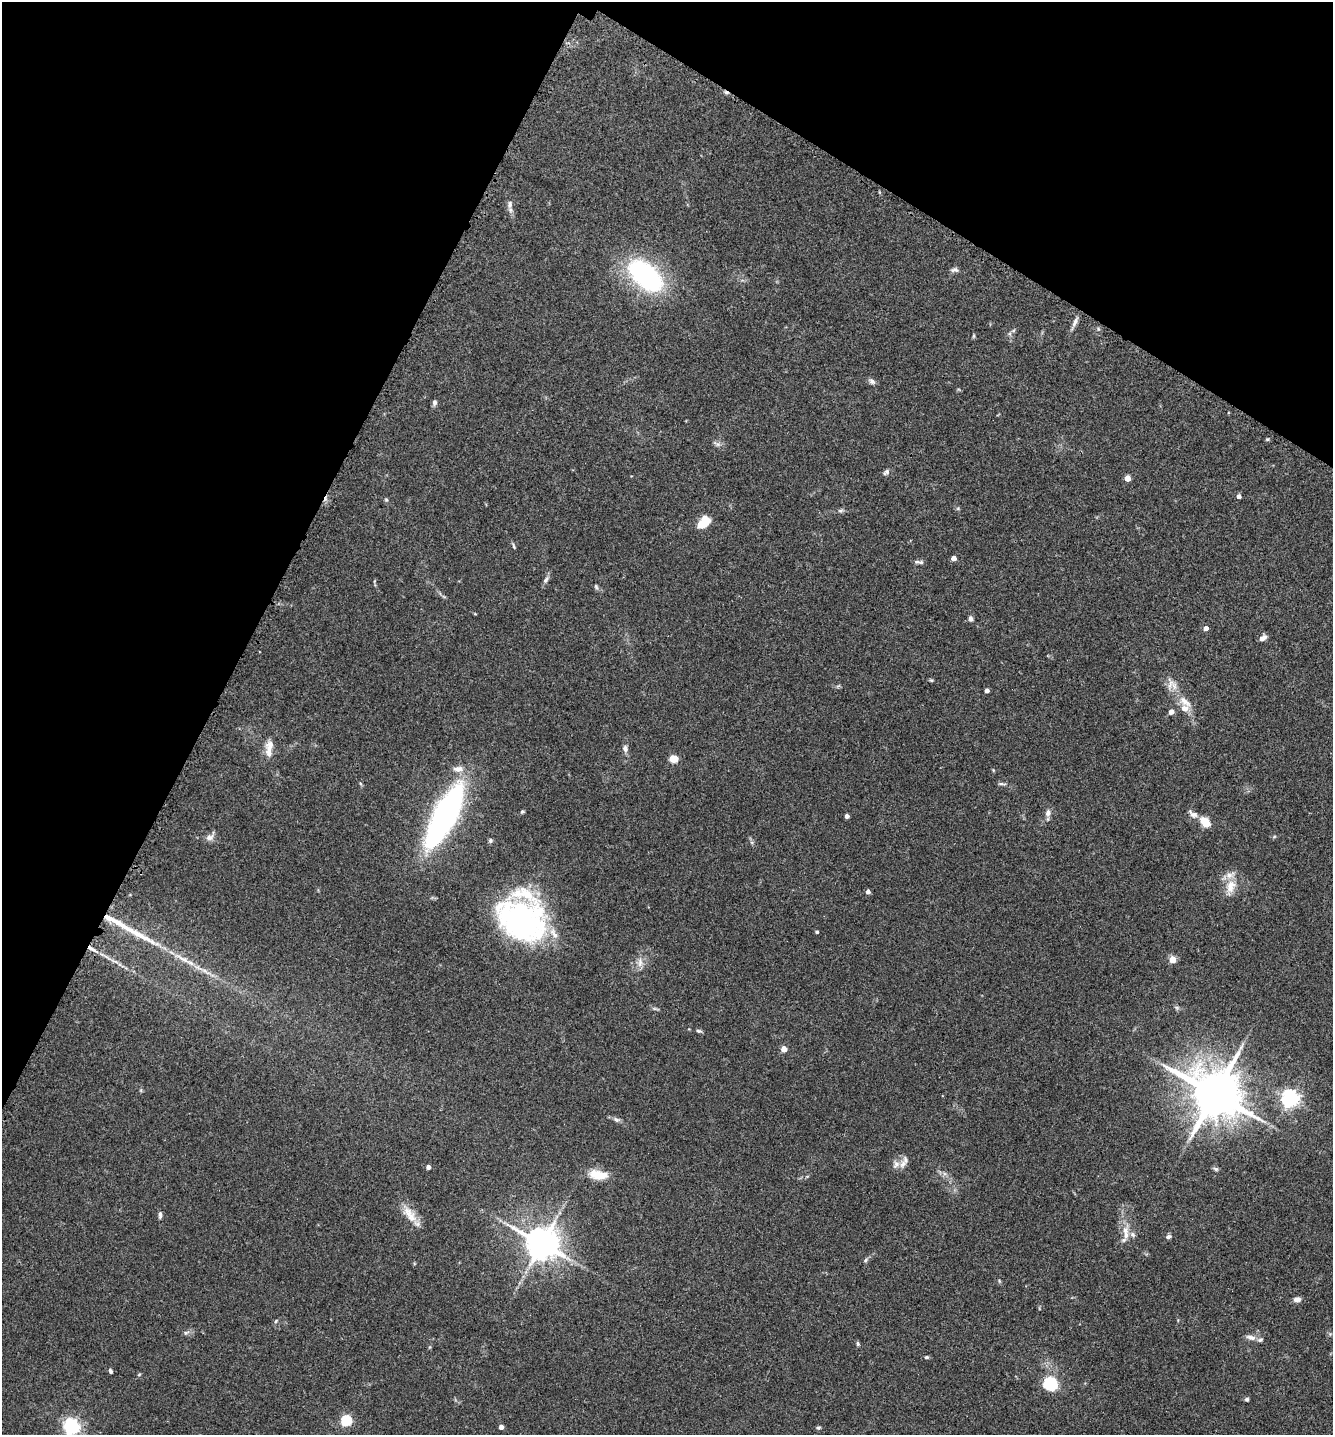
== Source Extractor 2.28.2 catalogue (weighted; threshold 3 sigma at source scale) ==
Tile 2 of 4 x 4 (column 2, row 1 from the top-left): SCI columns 1494-2824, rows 4331-5763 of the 5793 x 5786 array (HDU 1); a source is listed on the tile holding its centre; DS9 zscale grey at full resolution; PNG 1335 x 1437 px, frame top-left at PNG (2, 2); no overlay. Shown black and unused: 26% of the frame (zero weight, under 3 of 4 exposures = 2% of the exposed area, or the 3 px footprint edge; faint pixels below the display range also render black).
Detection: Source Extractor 2.28.2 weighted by HDU 2 'WHT'; one run over the whole footprint, this tile lists its part. Background 0.0752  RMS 0.0058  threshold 0.026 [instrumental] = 3 sigma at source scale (4.5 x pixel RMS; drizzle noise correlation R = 1.50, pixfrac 1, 0.05/0.05 arcsec/px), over >= 5 px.
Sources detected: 92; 1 cosmic-ray / hot-pixel residue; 1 long thin detection or spike segment (spike, bleed or trail) — not listed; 10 inside a brighter listed object's ellipse — not listed separately; the other 80 listed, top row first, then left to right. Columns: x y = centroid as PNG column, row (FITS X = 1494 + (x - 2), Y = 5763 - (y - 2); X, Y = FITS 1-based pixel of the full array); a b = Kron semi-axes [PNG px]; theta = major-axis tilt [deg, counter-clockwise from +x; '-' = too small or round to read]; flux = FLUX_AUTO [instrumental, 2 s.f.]
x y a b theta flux
510 204 12 6 83 2.4
954 270 11 6 5 1.7
645 276 31 17 -42 100
1075 323 14 6 70 2.6
974 336 7 3 82 0.73
872 381 9 7 -42 1.9
435 402 7 5 88 1.8
1267 439 6 4 1 0.7
717 444 10 6 -21 1.8
886 472 10 6 39 1.6
1127 478 4 4 - 7.4
1239 496 4 4 - 2.2
386 500 6 4 -68 0.79
840 511 9 4 1 1.2
704 522 17 10 45 9
514 546 9 4 -68 0.96
954 558 4 4 - 4.3
919 562 12 4 -4 1.6
546 580 11 5 57 1.8
596 587 8 5 -64 1
475 614 5 3 - 0.47
971 619 7 5 -73 1.6
1206 628 4 4 - 3.5
1263 638 9 5 36 3
931 680 6 4 -17 0.72
1170 684 21 8 85 4.8
987 690 4 4 - 3
1185 701 23 10 -39 7.7
1171 712 4 4 - 4
270 744 19 11 53 5.3
625 748 9 7 -78 2.2
673 759 5 5 - 18
458 769 14 8 2 4.3
1002 784 12 3 -7 1.2
522 812 5 4 - 0.84
1048 813 10 7 88 2.6
1193 814 14 8 -38 2.8
445 816 46 16 63 230
847 816 4 4 - 2.3
1206 823 6 5 - 21
210 837 12 8 16 2.9
490 841 6 5 - 1.1
1231 886 20 13 71 8.7
868 892 4 4 - 2.4
522 921 52 39 -27 130
118 923 20 8 -24 6.6
817 932 3 3 - 0.99
92 949 16 5 -29 4
183 959 32 6 -27 8.9
1172 960 5 4 - 13
640 962 15 7 87 3.6
1177 1007 7 4 -1 0.96
698 1031 7 4 -11 1.1
784 1049 5 5 - 7
1214 1094 15 13 -34 3200
1290 1098 6 6 - 240
616 1120 10 6 -21 1.7
903 1164 14 8 60 3.6
428 1167 4 4 - 2.6
1216 1169 7 5 -17 1.1
598 1175 25 12 -7 10
409 1214 29 11 -53 8.9
160 1215 10 4 88 1.5
1125 1230 11 9 79 4.4
1169 1237 7 5 16 1.4
542 1243 10 9 - 1300
865 1260 7 5 30 1.1
1297 1299 9 6 9 2.7
276 1321 5 3 - 0.65
186 1333 9 4 26 1.4
1251 1337 13 6 -14 3
858 1344 6 4 -75 0.95
926 1357 5 4 - 1
111 1371 5 4 - 1.3
1050 1384 15 15 - 20
1247 1399 5 4 - 1.1
346 1420 5 5 - 52
71 1427 6 6 - 200
501 1427 4 4 - 3.1
819 1428 6 5 - 0.93
Overlapping masked pixels (flux is a lower limit): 2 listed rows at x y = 445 816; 92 949
Isophote crosses this tile's border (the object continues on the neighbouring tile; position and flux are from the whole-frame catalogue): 1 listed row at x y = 71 1427